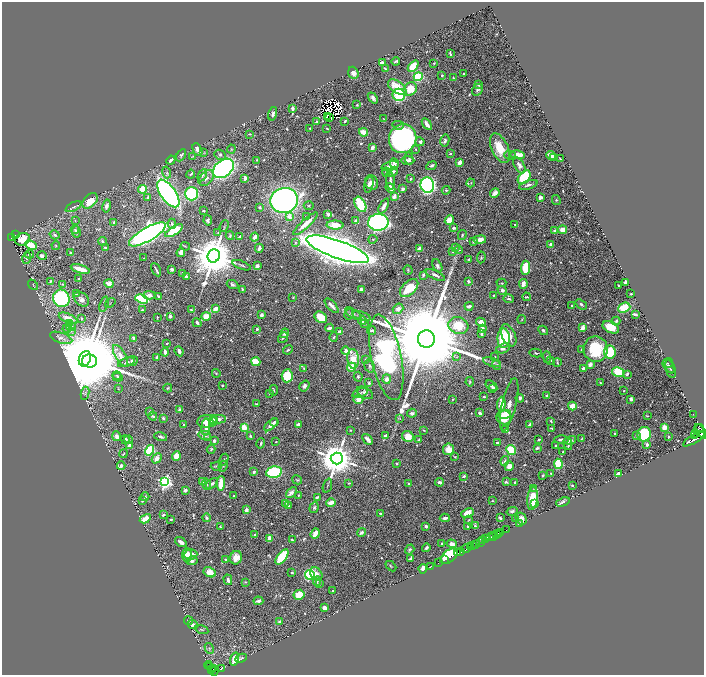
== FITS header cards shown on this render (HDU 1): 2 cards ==
NAXIS1  =                 1404
NAXIS2  =                 1345

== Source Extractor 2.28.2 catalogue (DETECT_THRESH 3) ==
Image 1404 x 1345 px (HDU 1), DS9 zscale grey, zoomed out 1/2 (1 PNG px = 2 x 2 image px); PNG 706 x 677 px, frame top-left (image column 1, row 1345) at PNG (2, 2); each listed source drawn as its Kron ellipse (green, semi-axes under 4 px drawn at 4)
Background 0.754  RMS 0.013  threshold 0.0399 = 3 sigma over >= 5 px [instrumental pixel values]
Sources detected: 845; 50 cannot appear on this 1/2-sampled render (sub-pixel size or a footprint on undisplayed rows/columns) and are neither listed nor drawn; of the other 795, the 500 brightest by FLUX_AUTO listed and drawn (295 fainter detections omitted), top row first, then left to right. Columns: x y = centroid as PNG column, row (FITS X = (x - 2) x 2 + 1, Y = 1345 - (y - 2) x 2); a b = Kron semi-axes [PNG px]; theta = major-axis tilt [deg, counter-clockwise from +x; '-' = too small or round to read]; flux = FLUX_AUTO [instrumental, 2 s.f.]
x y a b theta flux
450 53 4 2 - 3
396 61 4 2 - 3.9
382 63 3 3 - 21
434 63 3 2 - 2.4
413 66 6 4 47 81
385 68 3 2 - 2.7
353 73 6 5 - 14
463 74 3 2 - 2.5
442 75 2 2 - 4.5
418 77 4 4 - 190
453 78 3 2 - 2.5
478 85 4 3 - 7.4
397 87 10 6 -35 67
410 89 7 6 - 65
477 90 6 5 - 6.7
399 95 6 6 - 170
373 98 6 4 -51 9.6
357 105 2 2 - 3
293 109 3 3 - 11
273 114 7 3 74 8.4
327 116 3 1 - 2.7
330 118 3 2 - 8.6
384 119 3 3 - 2.9
345 121 3 2 - 3.4
316 122 4 3 - 3.8
427 124 6 2 -56 18
398 125 5 3 - 3.5
310 128 2 2 - 2.3
327 128 3 2 - 3.5
364 132 4 3 - 56
250 134 3 3 - 3
403 139 15 13 64 1100
445 141 6 4 77 7.2
420 142 5 4 - 5.9
372 147 3 3 - 12
500 148 15 8 -66 71
231 149 4 3 - 2.8
415 149 3 3 - 2.6
197 150 7 3 -63 39
204 153 3 3 - 2.5
450 154 2 2 - 3.4
181 155 6 3 58 4.3
220 155 6 4 -26 7.7
510 155 6 3 -3 3.8
518 155 7 3 -6 52
551 155 5 3 - 55
193 156 3 3 - 2.3
409 158 6 4 -77 7.1
554 158 2 2 - 14
560 159 3 2 - 3.5
171 160 5 2 - 6.6
257 160 2 2 - 2.8
408 161 6 4 -1 8.5
394 163 5 4 - 10
460 163 3 2 - 26
519 165 9 5 -60 16
390 166 9 4 15 24
431 166 5 3 - 6.2
223 168 12 8 39 860
167 172 6 3 -73 4.7
386 172 4 3 - 5.5
393 172 6 4 44 9.2
191 174 4 2 - 3.6
202 175 6 4 62 5.5
524 177 8 5 51 200
206 178 9 6 48 14
245 178 4 2 - 16
410 179 3 3 - 3.5
390 180 10 3 -85 9.4
372 182 7 6 - 18
471 183 4 3 - 2.4
369 185 8 4 76 19
427 185 8 6 -77 860
528 185 9 3 18 9.4
390 188 5 4 - 26
142 189 4 3 - 110
403 189 4 3 - 9
446 190 4 3 - 3.7
168 193 16 7 -55 1300
495 193 5 3 - 23
191 194 6 6 - 320
394 196 4 2 - 52
148 197 4 3 - 6
540 197 3 3 - 12
284 200 14 12 14 1300
556 200 5 4 - 4.4
90 201 9 6 44 42
360 204 8 5 -63 100
107 206 7 4 79 10
309 206 5 3 - 2.5
384 206 8 3 61 19
74 207 9 3 26 6.3
260 207 4 3 - 4.4
203 211 3 2 - 3.6
328 214 4 3 - 6.1
289 217 3 3 - 37
306 217 3 3 - 4.2
208 220 5 3 - 6.7
449 220 5 4 - 30
75 221 4 3 - 2.8
356 221 3 2 - 22
378 222 10 8 1 1300
114 223 3 2 - 5.2
172 224 5 3 - 5.3
306 224 16 4 42 35
335 225 8 4 -2 27
515 225 3 2 - 2.7
224 226 6 2 67 3.1
454 228 2 2 - 9.8
75 230 4 3 - 5.1
554 230 4 3 - 4.3
563 230 4 3 - 27
174 231 10 4 32 120
76 232 6 4 -80 7.1
218 233 2 2 - 2.3
147 234 21 6 30 2200
15 235 3 1 - 2.4
55 235 5 3 - 5.2
462 235 5 3 - 3.6
230 236 4 2 - 4
11 237 3 2 - 25
240 237 3 3 - 3.5
255 237 4 3 - 11
22 239 7 6 - 42
373 239 4 3 - 2.8
480 239 6 3 9 21
102 241 4 3 - 7.7
474 241 4 3 - 7
295 242 4 3 - 4.3
551 244 4 3 - 11
31 245 6 3 -27 140
56 245 4 3 - 2.5
185 246 5 3 - 2.6
455 247 4 3 - 3.1
105 248 3 2 - 6
259 248 4 2 - 15
338 249 33 9 -19 6700
419 249 4 3 - 14
459 250 4 4 - 3.8
453 251 4 3 - 3.5
181 252 4 4 - 17
70 253 2 2 - 3.2
30 254 4 2 - 3.1
42 256 5 4 - 9.3
214 256 7 6 - 16000
481 257 6 3 83 3.6
27 258 6 3 71 2.7
144 258 2 2 - 2.7
468 259 3 2 - 2.9
241 265 9 2 -21 3.9
257 266 4 4 - 12
437 266 7 4 -64 8.1
526 268 7 4 87 88
80 269 10 3 -17 45
172 269 3 3 - 11
156 270 7 2 -61 6.5
408 270 4 3 - 3.3
183 273 2 2 - 5.8
423 275 3 2 - 7
435 275 10 3 -24 9.3
186 276 3 2 - 8.3
78 279 3 2 - 3
50 281 2 2 - 4.1
468 281 3 2 - 11
626 282 4 3 - 15
501 283 5 3 - 2.7
63 284 3 3 - 2.5
109 284 5 3 - 23
523 284 5 3 - 20
33 285 6 3 -48 2.6
232 285 6 4 -26 6.2
618 286 2 2 - 2.9
409 288 11 6 43 67
242 289 3 2 - 3.4
361 289 4 4 - 7.2
502 290 5 4 - 11
76 294 4 3 - 2.6
631 294 3 2 - 4.1
149 295 6 3 -3 18
158 296 4 2 - 4.2
493 296 3 2 - 2.6
526 297 4 2 - 2.6
61 298 9 8 - 370
293 298 3 2 - 2.3
81 299 9 6 -40 13
142 299 7 4 -17 270
509 299 5 3 - 6.2
110 303 6 2 37 2.7
104 304 8 2 71 3.9
581 304 6 3 -36 6.8
571 305 2 2 - 2.5
332 306 9 3 -47 15
469 306 4 2 - 9.3
624 308 6 5 - 72
215 309 4 3 - 24
398 309 5 4 - 12
142 310 3 2 - 4.8
191 310 2 2 - 3.5
353 313 9 3 -32 5.4
349 314 5 3 - 3.2
635 314 4 2 - 9.1
262 315 3 2 - 14
170 316 2 2 - 24
206 316 5 3 - 44
361 316 9 4 -16 6.1
157 317 2 2 - 3.1
321 317 6 5 - 58
68 318 10 4 -24 37
81 318 3 2 - 4
522 319 4 3 - 2.5
362 320 5 3 - 10
616 321 4 3 - 4.7
481 322 5 4 - 23
197 323 5 3 - 8.3
70 324 4 3 - 2.9
364 324 3 2 - 2.5
458 325 10 8 -18 69
71 326 5 4 - 5.6
611 327 9 5 -25 48
67 328 5 4 - 6.1
330 328 4 2 - 9.1
482 328 4 3 - 14
583 328 4 3 - 22
257 329 3 2 - 6.2
372 330 4 3 - 7.8
543 330 5 3 - 5.3
71 331 4 3 - 2.8
339 332 3 3 - 9.3
284 333 5 3 - 6.9
481 334 4 2 - 4.8
509 335 11 6 -65 28
334 337 4 2 - 3.6
61 338 12 5 -19 13
134 338 4 2 - 14
283 338 6 2 51 4.6
504 338 10 6 -89 130
426 339 8 8 - 120000
167 343 2 2 - 3.1
503 348 7 4 20 11
596 349 13 12 - 130
288 350 5 2 - 3.9
582 350 2 2 - 5.2
179 351 5 3 - 8.8
346 351 4 4 - 13
165 352 4 3 - 11
610 352 6 6 - 170
536 353 6 3 -12 5.4
120 356 12 5 -59 23
157 357 3 2 - 13
386 357 43 15 -78 1100
457 357 3 3 - 2.4
495 357 2 2 - 2.4
547 357 6 4 -86 5.2
85 359 8 6 68 42000
353 359 10 6 -86 59
365 359 3 3 - 2.7
550 360 4 3 - 2.5
89 361 7 6 - 32000
132 361 5 5 - 8.4
126 362 9 4 19 7.5
256 362 5 3 - 78
492 362 9 4 -17 8.1
557 362 4 3 - 2.8
667 363 5 4 - 3.4
590 364 4 3 - 13
496 365 5 4 - 3.9
370 366 6 5 - 5.9
669 366 8 4 -60 7.1
351 367 4 4 - 54
304 369 3 3 - 3.3
584 369 3 3 - 11
670 369 9 5 -73 8
618 372 6 4 -13 170
216 373 4 3 - 2.6
627 374 4 3 - 7.6
117 375 4 3 - 3.4
287 376 6 5 - 86
118 377 5 4 - 5.6
358 377 5 4 - 3.7
387 379 5 4 - 16
470 382 4 3 - 4.6
369 383 4 3 - 5.6
600 383 3 2 - 2.8
222 385 2 2 - 3.2
304 386 6 4 55 9.4
491 386 6 3 -35 6.8
168 388 4 3 - 4.1
118 389 3 3 - 2.5
493 389 4 3 - 23
274 390 5 3 - 3.2
624 391 2 2 - 4.4
85 393 6 3 82 4.4
270 393 3 3 - 5.4
360 393 8 3 19 5.4
365 393 9 5 -29 9
547 396 3 2 - 5.7
484 397 2 2 - 2.9
520 398 4 3 - 6.3
453 399 2 2 - 2.9
631 399 3 3 - 13
358 400 5 4 - 20
256 404 3 2 - 2.3
501 404 7 4 88 39
509 404 27 7 77 38
572 406 4 4 - 34
180 410 3 3 - 11
150 412 4 3 - 4.4
412 413 5 4 - 7.7
480 413 3 2 - 10
693 414 2 1 - 6.1
505 415 6 3 17 30
153 416 4 2 - 4.3
647 416 3 1 - 2.4
504 417 7 7 - 60
163 418 3 2 - 6.2
219 419 7 4 -1 14
400 419 4 3 - 2.3
214 420 3 3 - 23
207 421 10 6 6 33
551 421 3 2 - 3.8
214 422 3 2 - 11
274 422 4 3 - 7.5
183 424 2 2 - 3.9
530 424 3 2 - 13
271 425 8 4 42 17
298 425 4 3 - 12
206 427 8 3 85 27
244 427 4 3 - 51
664 427 3 3 - 28
552 428 3 2 - 2.4
700 428 4 1 - 310
350 430 2 2 - 2.3
424 430 3 2 - 3.6
506 430 3 3 - 3.4
701 431 8 4 -51 2300
614 433 3 2 - 3.8
696 433 3 2 - 230
644 434 7 7 - 200
204 435 6 4 -9 8.4
385 435 3 2 - 7.7
117 436 5 3 - 13
250 436 3 3 - 4.4
408 436 6 5 - 48
636 436 4 4 - 4.2
695 436 3 2 - 250
160 437 6 3 -12 6.8
668 437 3 2 - 9.5
208 438 3 3 - 2.5
368 439 6 3 -47 14
539 439 3 2 - 4.7
562 439 7 3 1 9.6
582 439 4 2 - 2.3
694 439 12 4 32 2500
125 440 4 3 - 8.4
129 440 4 3 - 3.4
419 440 4 3 - 2.9
570 440 6 3 15 8.4
214 441 3 3 - 5.9
276 442 2 2 - 2.6
497 442 4 2 - 3.9
261 443 5 3 - 5.4
568 444 6 2 -79 7.6
129 445 3 3 - 10
647 445 2 2 - 20
556 446 3 2 - 5.1
537 448 4 2 - 4.9
211 449 4 3 - 3.8
449 449 6 5 - 32
149 450 5 4 - 190
511 450 5 4 - 79
563 451 3 3 - 3.5
123 454 4 2 - 2.7
176 456 5 4 - 27
455 457 3 2 - 2.5
157 458 5 4 - 19
337 458 6 6 - 8000
224 460 6 3 57 2.9
505 461 5 3 - 4.8
396 464 2 2 - 3.2
558 464 5 4 - 110
121 466 4 3 - 9.2
216 466 5 3 - 3.9
223 466 5 3 - 2.9
509 466 5 4 - 19
254 472 3 2 - 6.1
274 472 8 5 12 280
551 473 2 2 - 2.7
619 473 4 2 - 11
543 475 3 2 - 2.7
464 476 3 2 - 5.2
297 480 5 3 - 3.1
165 482 4 4 - 830
203 482 4 3 - 17
440 482 4 3 - 11
506 482 4 3 - 4.3
515 482 2 2 - 3
212 483 7 4 39 9.2
221 483 7 3 88 61
349 483 3 2 - 2.4
207 484 6 3 -74 4
409 484 4 3 - 3.7
572 485 2 2 - 3.1
327 486 7 2 71 2.7
534 488 4 3 - 2.5
185 490 2 2 - 16
291 492 6 4 45 11
298 495 2 2 - 2.7
234 496 2 2 - 2.4
145 497 4 3 - 2.7
317 497 4 3 - 5.4
533 499 11 5 85 82
142 501 3 3 - 2.8
492 501 2 2 - 2.9
331 502 5 3 - 23
563 502 7 4 21 6.9
285 503 3 3 - 3.8
534 503 4 3 - 12
288 505 3 2 - 5.9
314 508 5 4 - 5.2
246 510 4 3 - 13
512 511 5 3 - 7.1
380 513 2 2 - 5.7
468 513 6 4 24 27
163 515 3 2 - 7
207 518 4 3 - 7
445 518 5 2 - 12
500 518 3 2 - 4.2
516 518 4 3 - 4
145 519 6 3 29 42
521 519 6 5 - 20
171 520 2 2 - 4
469 520 4 2 - 2.3
519 524 2 1 - 17
426 526 3 3 - 6.3
475 526 4 3 - 5.5
220 527 3 2 - 2.9
468 527 3 2 - 9.8
506 530 2 1 - 28
361 532 4 3 - 8.6
501 532 3 2 - 75
498 533 3 2 - 260
255 534 3 2 - 3.7
315 534 5 3 - 36
493 535 2 2 - 380
496 535 2 2 - 120
492 537 5 2 - 1200
270 538 4 3 - 26
486 539 3 2 - 8.9
292 540 4 2 - 4.6
483 541 2 1 - 66
181 542 6 3 -35 12
480 542 4 1 - 230
442 543 2 2 - 3.2
452 544 5 4 - 13
475 545 2 2 - 210
472 546 2 1 - 47
471 547 2 1 - 36
426 548 4 2 - 6.6
467 548 5 2 - 1400
410 549 5 3 - 4.1
461 552 3 2 - 84
457 553 3 2 - 530
187 555 7 4 89 38
191 555 6 5 - 44
449 556 10 6 37 110
282 557 9 4 52 190
236 558 7 6 - 25
411 558 4 3 - 8.8
226 560 4 3 - 3.3
444 560 3 1 - 27
192 561 5 4 - 9.2
438 563 4 1 - 16
391 566 6 3 -43 2.9
431 567 2 1 - 5.2
423 569 5 3 - 24
210 572 6 4 -27 37
292 573 3 3 - 3.4
316 574 7 5 -47 19
310 575 5 5 - 340
228 580 5 3 - 9.9
317 581 5 3 - 5.1
245 582 3 3 - 2.6
320 584 2 2 - 2.9
332 591 2 2 - 2.7
299 595 5 5 - 55
258 601 5 3 - 7.3
325 608 4 3 - 15
188 621 4 3 - 3
280 622 4 3 - 6.1
193 624 5 3 - 13
202 630 6 3 -13 3.4
209 648 5 4 - 4.2
241 658 6 3 26 4.8
235 659 7 4 74 44
208 665 4 2 - 28
210 667 4 2 - 130
221 668 3 2 - 19
214 669 2 2 - 23
211 670 3 1 - 47
214 671 5 3 - 120
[295 fainter detections neither listed nor drawn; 50 sub-pixel or undisplayed-footprint detections neither listed nor drawn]